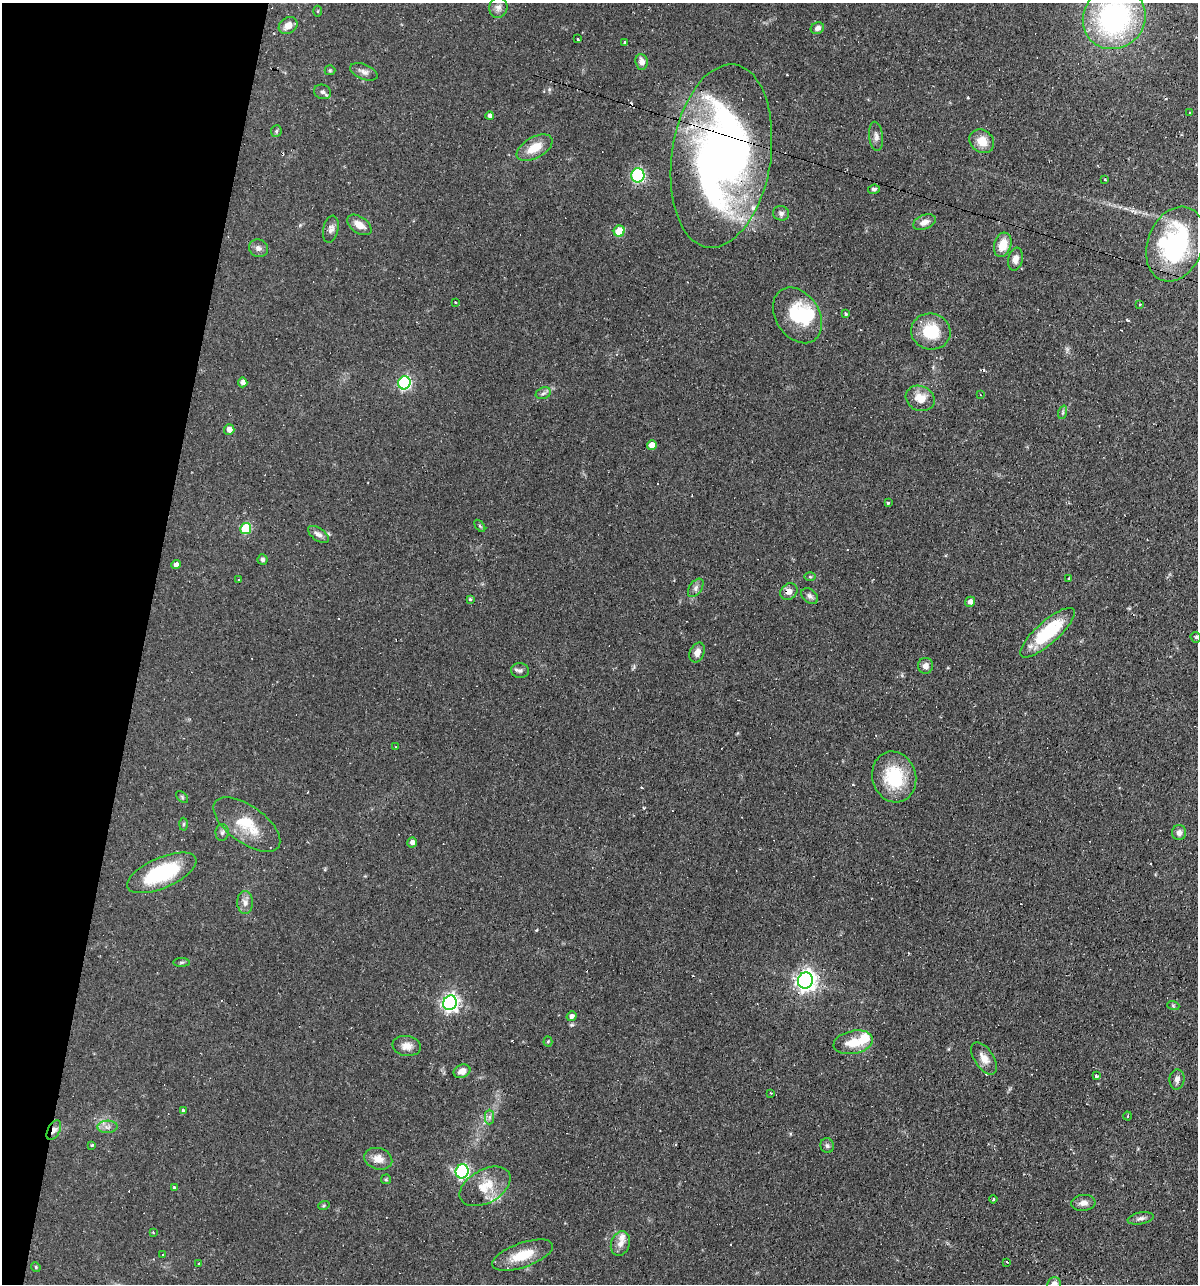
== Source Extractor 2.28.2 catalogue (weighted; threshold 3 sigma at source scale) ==
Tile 9 of 4 x 4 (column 1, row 3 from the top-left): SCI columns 250-1445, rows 1283-2564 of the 5156 x 5129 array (HDU 1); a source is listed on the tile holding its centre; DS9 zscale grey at full resolution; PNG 1200 x 1286 px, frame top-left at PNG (2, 3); each listed source drawn as its Kron ellipse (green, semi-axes under 4 px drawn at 4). Shown black and unused: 12% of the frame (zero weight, under 2 of 3 exposures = <1% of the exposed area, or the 3 px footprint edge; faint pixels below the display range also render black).
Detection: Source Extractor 2.28.2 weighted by HDU 2 'WHT'; one run over the whole footprint, this tile lists its part. Background 0.066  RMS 0.0053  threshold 0.0236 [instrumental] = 3 sigma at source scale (4.5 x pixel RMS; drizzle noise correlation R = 1.50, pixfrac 1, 0.05/0.05 arcsec/px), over >= 5 px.
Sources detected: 126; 1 inside a brighter object's white glare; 12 cosmic-ray / hot-pixel residue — neither listed nor drawn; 4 inside a brighter listed object's ellipse — not listed separately; the other 109 listed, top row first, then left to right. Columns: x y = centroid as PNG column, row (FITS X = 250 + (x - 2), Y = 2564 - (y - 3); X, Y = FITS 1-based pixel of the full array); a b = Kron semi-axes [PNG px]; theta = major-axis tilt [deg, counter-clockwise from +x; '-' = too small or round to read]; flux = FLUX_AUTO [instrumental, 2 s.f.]
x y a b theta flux
498 7 10 9 - 2.4
318 11 5 3 - 0.49
1114 18 32 30 44 100
288 25 10 7 33 4.3
817 28 7 5 23 2
578 39 3 3 - 0.81
624 42 3 3 - 2.7
641 62 8 6 -83 3.1
330 70 5 5 - 0.61
364 72 14 7 -22 2.6
323 92 8 7 - 1.5
1190 113 3 2 - 0.83
490 116 4 4 - 1.6
276 131 6 5 - 0.89
876 136 15 7 -84 2.5
982 141 13 11 -37 7.2
534 148 20 10 29 9.3
721 156 92 49 81 330
638 175 7 6 - 53
1105 180 2 2 - 0.45
874 189 6 4 8 1.2
781 213 8 7 - 1.7
924 222 12 7 22 3.3
359 225 14 8 -34 4.6
331 229 13 7 77 2.4
619 231 6 5 - 16
1175 244 39 27 69 66
1003 245 12 8 73 8.1
258 248 10 8 -17 2.4
1015 259 11 7 78 3.5
455 303 3 3 - 1.1
1140 304 4 2 - 0.39
846 314 3 3 - 2.5
797 315 30 22 -56 28
931 332 20 18 -12 19
243 382 5 4 - 2.2
404 383 6 6 - 78
543 393 8 5 22 1.5
980 394 3 2 - 0.37
920 398 15 12 -25 8
1063 412 7 4 72 0.89
229 429 5 5 - 3.3
652 445 5 4 - 4.2
889 502 3 3 - 2.2
480 526 7 3 -53 0.61
246 529 5 5 - 29
318 534 12 6 -35 2.4
262 560 5 5 - 1.1
176 564 5 4 - 2.1
810 577 5 4 - 0.61
1069 578 4 3 - 0.57
239 579 3 2 - 0.71
696 588 10 6 55 1.9
789 592 9 7 41 3.2
810 596 9 6 -39 1.8
470 599 4 4 - 0.72
970 602 5 5 - 2.5
1047 633 35 11 42 32
1196 637 6 5 - 0.78
697 653 10 7 66 3.5
925 666 8 7 - 2.5
520 671 9 7 -13 1.5
396 747 4 2 - 0.31
894 777 26 22 -73 26
182 797 7 4 -47 0.78
183 824 6 4 88 0.74
247 824 39 18 -36 17
222 832 8 6 88 1.5
1179 833 7 7 - 2.3
412 843 5 4 - 2.1
162 873 37 15 23 35
245 903 11 8 -90 2.7
181 962 8 4 1 0.84
805 980 8 7 - 290
450 1003 7 7 - 180
1173 1005 6 4 -19 0.68
571 1016 5 4 - 2
548 1041 5 4 - 0.63
853 1042 20 11 11 9.9
407 1046 14 10 -9 4.1
984 1058 18 9 -57 5
462 1071 9 6 22 3.4
1096 1076 3 3 - 6.7
1177 1079 10 7 85 2.2
771 1093 3 2 - 0.5
183 1110 4 4 - 0.85
1128 1116 4 3 - 0.44
489 1117 7 4 89 1.4
107 1127 10 6 2 2.1
54 1130 11 6 62 2.5
92 1145 3 3 - 2.6
827 1146 7 6 - 1.4
378 1159 14 10 -17 5.1
462 1171 7 6 - 83
386 1179 5 4 - 0.64
485 1186 27 16 29 12
174 1187 3 3 - 3.2
993 1199 4 2 - 0.97
1083 1203 12 8 5 2.9
324 1205 6 3 20 0.62
1141 1218 13 6 11 2
153 1233 3 2 - 0.78
620 1244 13 9 72 3.7
163 1255 3 3 - 1.1
522 1255 32 12 19 14
1007 1262 3 2 - 0.57
199 1264 3 3 - 0.61
36 1267 5 4 - 0.64
1054 1284 7 6 - 3.2
Overlapping masked pixels (flux is a lower limit): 5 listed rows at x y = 721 156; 1175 244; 789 592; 984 1058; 54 1130
Isophote crosses this tile's border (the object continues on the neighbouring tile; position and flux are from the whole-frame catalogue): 3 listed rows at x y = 1114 18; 721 156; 1054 1284